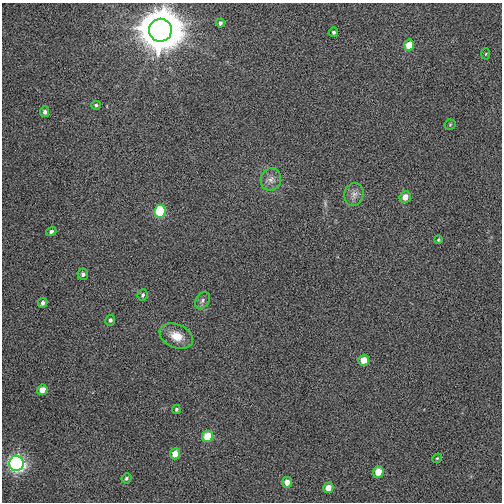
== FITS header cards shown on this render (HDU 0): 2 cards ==
NAXIS1  =                  500
NAXIS2  =                  500

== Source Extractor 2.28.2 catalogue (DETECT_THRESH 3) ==
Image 500 x 500 px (HDU 0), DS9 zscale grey, 1 PNG px = 1 image px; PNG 504 x 504 px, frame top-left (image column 1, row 500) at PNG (2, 3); each listed source drawn as its Kron ellipse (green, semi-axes under 4 px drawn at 4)
Background 0.00932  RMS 0.05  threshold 0.151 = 3 sigma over >= 5 px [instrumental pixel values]
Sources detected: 31; all 31 listed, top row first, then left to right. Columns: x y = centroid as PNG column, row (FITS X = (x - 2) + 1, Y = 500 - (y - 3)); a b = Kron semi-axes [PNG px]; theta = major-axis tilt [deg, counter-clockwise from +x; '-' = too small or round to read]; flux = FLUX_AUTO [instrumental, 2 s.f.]
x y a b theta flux
220 23 4 3 - 7
160 30 11 11 - 15000
333 32 5 4 - 6.2
409 45 6 5 - 52
486 54 5 3 - 3.4
96 105 5 4 - 5.5
45 112 5 4 - 9.5
450 125 5 5 - 4.2
271 179 11 10 - 24
354 194 11 9 78 21
405 197 6 5 - 34
160 211 6 5 - 170
51 231 5 4 - 7.8
438 240 4 4 - 3.9
83 274 5 5 - 9.5
143 295 6 5 - 5.8
202 300 9 6 53 11
43 303 5 4 - 10
110 320 5 5 - 7.7
176 336 17 11 -24 53
363 360 5 5 - 48
42 390 5 5 - 36
176 409 4 4 - 6.1
207 437 6 5 - 90
175 454 5 5 - 41
437 458 5 4 - 3.8
16 463 7 7 - 880
378 472 5 5 - 54
126 478 5 4 - 7
287 482 5 5 - 32
328 488 5 5 - 32